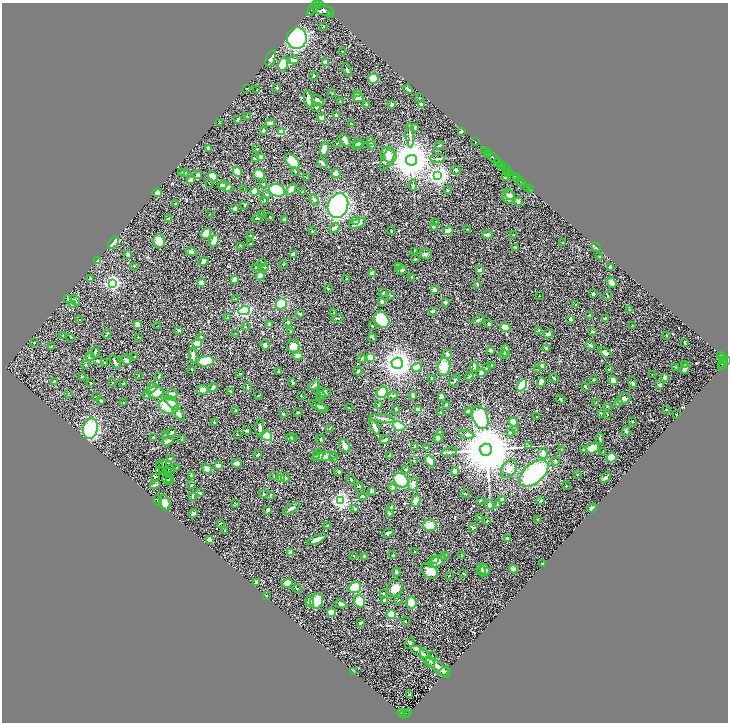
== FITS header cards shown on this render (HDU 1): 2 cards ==
NAXIS1  =                 1452
NAXIS2  =                 1440

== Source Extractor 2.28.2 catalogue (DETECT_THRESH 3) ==
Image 1452 x 1440 px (HDU 1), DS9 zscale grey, zoomed out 1/2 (1 PNG px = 2 x 2 image px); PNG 730 x 724 px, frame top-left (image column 1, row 1439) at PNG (2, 3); each listed source drawn as its Kron ellipse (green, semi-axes under 4 px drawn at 4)
Background 0.725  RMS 0.028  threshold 0.0835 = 3 sigma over >= 5 px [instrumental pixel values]
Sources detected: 568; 45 cannot appear on this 1/2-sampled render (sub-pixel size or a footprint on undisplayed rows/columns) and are neither listed nor drawn; of the other 523, the 500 brightest by FLUX_AUTO listed and drawn (23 fainter detections omitted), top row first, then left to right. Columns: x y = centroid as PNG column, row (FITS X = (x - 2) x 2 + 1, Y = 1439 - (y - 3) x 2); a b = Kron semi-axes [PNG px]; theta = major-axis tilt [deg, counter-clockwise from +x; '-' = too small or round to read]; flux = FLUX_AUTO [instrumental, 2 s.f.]
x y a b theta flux
316 5 3 2 - 460
319 5 3 2 - 400
313 8 9 3 53 1800
323 10 11 5 -12 5500
331 14 2 1 - 74
324 26 2 2 - 2.5
297 38 11 10 - 2100
342 51 3 2 - 2.2
271 58 8 4 70 14
294 60 5 3 - 20
325 62 2 2 - 49
283 64 7 5 76 160
347 70 7 2 -69 9.2
314 76 4 3 - 5.7
373 79 5 5 - 97
247 88 2 2 - 2.6
277 88 3 3 - 4.6
408 89 5 2 - 10
257 90 3 3 - 3.6
332 93 3 2 - 1.8
358 93 4 3 - 6.8
358 97 6 3 -24 20
419 98 2 2 - 2.8
308 99 8 3 -81 29
318 101 7 3 -42 17
340 102 3 2 - 2.7
366 104 3 3 - 5.1
392 104 3 2 - 12
421 104 3 3 - 18
316 107 5 3 - 6.6
337 115 3 3 - 19
247 117 4 2 - 4.2
322 118 4 3 - 18
238 119 4 2 - 8.7
219 123 3 2 - 3.2
270 123 4 3 - 18
351 124 2 2 - 2.9
414 128 4 3 - 9.1
263 130 3 2 - 6
461 131 3 2 - 21
281 132 4 3 - 68
410 135 12 3 -87 14
345 141 7 3 -60 51
475 141 2 1 - 29
371 142 3 3 - 15
358 143 5 2 - 13
337 144 2 2 - 2.6
358 145 5 4 - 25
439 145 5 3 - 8
372 146 3 2 - 15
209 149 4 3 - 9.5
257 149 2 2 - 3.7
324 149 7 3 78 78
485 150 2 2 - 53
487 152 2 2 - 190
489 154 3 2 - 470
389 155 8 6 -51 99
261 158 2 2 - 69
494 158 7 2 -37 700
255 159 3 2 - 6.7
387 159 12 5 63 22
438 159 7 2 -1 7.3
412 160 5 5 - 19000
292 161 9 5 -43 95
498 162 3 2 - 240
323 163 6 2 -42 22
500 164 2 1 - 160
503 166 3 2 - 420
507 169 2 1 - 67
456 170 5 3 - 11
181 172 3 2 - 3.5
237 172 5 3 - 50
295 172 3 2 - 4.3
506 172 2 1 - 93
509 172 3 2 - 350
185 173 3 2 - 2.7
259 174 6 5 - 54
336 174 5 4 - 34
198 175 4 4 - 12
213 176 6 3 -47 44
438 176 4 4 - 2600
514 176 3 3 - 1300
306 177 2 1 - 2.1
505 177 3 3 - 6.2
516 177 2 1 - 130
190 180 3 2 - 20
519 181 2 2 - 380
523 183 4 2 - 670
209 184 2 1 - 1.9
263 184 2 2 - 6.3
222 185 4 3 - 7.7
413 185 6 3 -85 5.3
226 187 8 4 -15 24
527 187 3 1 - 140
244 188 3 2 - 2.5
291 189 6 4 55 36
277 190 8 6 -19 330
448 190 3 2 - 3
530 190 2 1 - 24
303 191 4 3 - 3.6
255 192 4 4 - 97
157 193 5 3 - 51
267 195 3 3 - 6.8
510 195 5 4 - 13
508 197 7 6 - 28
264 200 3 2 - 4.2
314 200 6 3 -68 6.4
518 202 3 2 - 17
175 203 3 2 - 3.3
245 205 3 2 - 3.7
338 206 13 10 71 1200
234 208 3 2 - 16
210 214 2 1 - 1.8
261 215 4 3 - 4.2
270 217 2 2 - 3
257 218 5 2 - 6.1
169 219 3 3 - 11
285 220 3 3 - 7.8
356 221 3 3 - 4.5
436 222 3 3 - 3.9
357 223 9 4 19 34
433 226 3 3 - 11
335 228 5 3 - 18
467 230 3 2 - 3.1
312 231 2 2 - 2.9
391 231 2 2 - 2.9
448 231 5 4 - 37
206 233 6 4 51 45
250 235 3 2 - 3.5
487 235 5 3 - 11
514 235 3 2 - 6.1
159 241 7 6 - 55
214 241 6 4 60 39
113 243 7 3 53 45
563 243 3 1 - 2.8
251 244 2 2 - 3.9
241 246 3 2 - 2.8
515 247 3 2 - 11
596 247 5 3 - 5.5
414 251 3 2 - 2.4
191 252 6 4 -11 13
293 254 3 3 - 26
426 254 6 5 - 10
128 255 3 2 - 32
600 257 2 2 - 2.5
415 259 3 3 - 4
97 261 2 2 - 35
204 261 6 3 29 15
263 262 3 2 - 3
284 264 2 2 - 3.1
134 266 3 2 - 3.7
255 267 3 2 - 5.8
264 267 3 2 - 5.8
398 267 4 3 - 7.3
611 267 3 2 - 16
402 270 5 3 - 9.7
480 270 3 2 - 30
372 273 3 3 - 39
260 276 4 3 - 43
412 277 3 3 - 5.2
347 278 3 3 - 3.5
90 279 3 2 - 10
235 279 3 3 - 25
113 283 4 3 - 1200
201 283 3 2 - 39
612 283 6 3 -50 22
477 284 3 2 - 6.4
328 289 3 3 - 4
434 290 3 3 - 35
383 293 4 2 - 7.5
593 294 3 3 - 7.2
391 295 3 2 - 2
539 295 2 2 - 1.8
607 296 4 1 - 5.3
68 298 4 2 - 2.4
235 299 2 2 - 2.1
75 300 6 3 -54 6.9
382 301 4 3 - 5.7
445 302 2 2 - 20
281 304 5 5 - 150
72 305 3 3 - 14
575 305 3 2 - 4.7
630 310 3 2 - 6.1
244 311 6 4 18 300
433 311 3 3 - 12
334 313 2 1 - 2.3
300 314 4 2 - 8.7
589 315 2 2 - 2.3
228 318 3 3 - 4.6
338 318 6 2 5 5.8
606 318 3 2 - 8.5
570 319 3 3 - 8.9
80 320 2 1 - 3.2
382 320 9 7 -48 240
479 320 6 2 26 8.2
287 322 3 3 - 5.6
489 324 3 2 - 9.3
137 325 4 2 - 33
269 325 4 3 - 15
158 326 2 1 - 2.4
372 326 3 2 - 2.5
632 326 2 2 - 2.7
245 327 3 2 - 2.7
505 327 5 4 - 41
179 330 3 3 - 5
539 331 2 2 - 5
291 332 3 2 - 2.7
592 332 3 3 - 9.5
235 333 3 2 - 2.3
107 334 5 2 - 4.4
548 334 5 3 - 24
63 336 3 2 - 2.6
667 336 3 2 - 2.2
71 337 2 2 - 1.9
138 337 2 1 - 2.6
201 337 3 3 - 3.7
373 338 4 3 - 4.2
685 342 4 2 - 3.5
34 343 2 2 - 2.9
197 344 5 3 - 100
265 345 5 4 - 12
590 345 5 3 - 7.8
51 346 2 2 - 4.1
293 346 6 6 - 51
546 348 2 2 - 32
491 350 3 2 - 11
506 351 6 4 -83 17
95 352 6 3 68 8.2
605 353 7 3 -32 13
447 354 4 3 - 20
504 354 4 3 - 7.1
720 355 4 2 - 220
193 356 7 3 -86 28
298 356 5 4 - 25
90 357 4 3 - 17
134 357 3 2 - 2.7
370 357 3 3 - 170
723 357 3 2 - 120
362 358 4 3 - 8
126 360 6 4 -47 12
98 361 3 3 - 12
206 361 8 5 6 200
724 361 3 2 - 360
726 361 2 2 - 240
115 362 8 3 -60 11
104 363 3 2 - 3.4
397 363 6 5 - 3700
684 364 3 2 - 4.6
722 364 3 2 - 32
86 365 3 2 - 4.7
491 365 3 3 - 6.6
542 366 4 3 - 35
722 366 4 3 - 59
417 367 5 4 - 66
444 367 9 6 85 95
474 367 5 2 - 7.7
676 367 3 2 - 3.7
487 368 4 2 - 4
685 368 5 4 - 25
609 369 4 2 - 2.8
191 370 2 2 - 2.6
537 370 3 2 - 4.4
358 371 4 3 - 5.8
278 372 2 2 - 5.4
240 373 3 2 - 2.5
481 373 5 3 - 13
652 374 2 1 - 2.5
139 375 2 1 - 2.5
82 376 3 2 - 3.3
470 376 4 3 - 5.4
159 377 3 2 - 6.5
665 377 3 3 - 18
431 378 3 2 - 2.8
554 378 5 3 - 6.6
455 380 7 2 55 5.8
593 380 3 3 - 3.6
613 380 5 4 - 23
54 381 3 3 - 9.1
112 382 3 2 - 2
293 382 3 2 - 4.5
541 382 5 4 - 29
91 383 3 2 - 2.9
124 383 3 3 - 9.2
632 383 6 3 -75 5
314 385 6 3 38 11
522 385 7 4 61 420
660 385 3 3 - 12
585 386 2 2 - 5.5
247 387 5 2 - 4.6
152 388 6 4 43 16
213 388 5 2 - 18
203 390 6 5 - 13
230 391 3 2 - 2.5
156 392 8 6 -2 58
324 392 7 3 -22 7.5
382 392 6 5 - 190
172 393 5 3 - 13
68 394 3 2 - 2.6
146 395 4 2 - 4.5
321 395 4 3 - 7.8
413 395 3 2 - 6.7
258 396 3 2 - 2.2
301 396 3 2 - 2.5
393 396 5 3 - 6.7
96 397 3 2 - 3.3
441 397 3 3 - 24
561 399 5 2 - 3.4
624 399 7 5 19 16
101 401 3 2 - 5.9
124 402 2 1 - 1.9
618 402 4 3 - 5.4
172 403 8 4 -48 29
596 403 2 2 - 2.2
378 404 3 2 - 2.3
446 405 4 2 - 6.9
169 406 10 7 -12 120
318 406 9 3 -26 21
607 406 3 2 - 2.9
322 408 6 2 -21 12
349 408 3 2 - 2.3
396 409 3 2 - 2.9
235 410 3 3 - 3.5
419 410 3 3 - 41
666 410 2 2 - 3.1
298 412 2 2 - 3.8
440 412 2 1 - 2.7
468 412 4 3 - 28
601 413 3 2 - 3.2
179 414 8 4 -52 27
283 414 3 2 - 4.7
607 414 2 1 - 2.6
676 414 2 2 - 5
480 417 12 7 -68 550
537 417 2 1 - 2.2
383 419 12 3 -9 15
513 422 5 3 - 54
633 422 2 2 - 3.5
215 423 4 2 - 8.1
399 426 6 4 -24 200
375 427 8 3 -62 31
260 428 9 3 89 18
330 428 4 1 - 2.4
90 429 10 7 78 390
515 430 2 2 - 2.2
247 431 4 2 - 7.4
626 431 4 3 - 9.1
171 432 5 3 - 5.6
510 432 2 2 - 4.3
237 434 3 2 - 3.8
467 434 8 4 -13 15
165 435 2 2 - 5.1
267 436 5 5 - 210
439 436 7 4 63 13
153 437 3 2 - 8.8
291 438 4 3 - 12
293 438 2 2 - 4.3
600 438 5 3 - 6.4
182 439 3 2 - 3.6
321 439 5 2 - 4.1
438 439 4 4 - 9.3
385 440 5 3 - 10
168 441 6 2 25 19
345 446 7 4 -58 25
415 446 3 3 - 7.2
529 446 3 2 - 2.9
426 448 3 2 - 3
592 448 7 5 21 94
561 449 3 2 - 2.3
486 450 6 6 - 43000
583 450 3 2 - 2.9
449 452 7 2 11 7.6
603 452 2 2 - 2
543 454 6 4 -68 29
258 455 3 2 - 6.6
318 455 6 5 - 22
390 455 3 2 - 3.7
316 456 4 3 - 9.3
324 457 13 3 8 27
334 457 3 2 - 5.6
171 458 4 3 - 3.7
611 458 5 4 - 74
414 461 3 2 - 2.7
430 461 6 3 -58 100
555 461 4 3 - 5
163 463 3 1 - 2.2
237 463 5 3 - 33
159 465 2 1 - 2.9
219 465 4 3 - 28
177 468 2 2 - 3.2
170 469 4 3 - 7.7
207 469 5 4 - 25
509 469 10 7 52 27
406 470 3 2 - 4.9
159 471 2 1 - 2
163 471 2 1 - 1.8
168 471 3 1 - 3.8
455 471 4 3 - 44
339 472 4 3 - 3.8
534 473 17 9 40 540
578 474 3 2 - 2.2
191 475 4 3 - 5.8
274 476 2 1 - 1.9
156 477 4 3 - 3.3
605 477 6 2 44 18
281 478 4 3 - 52
285 478 5 2 - 8.4
167 479 5 1 - 3.1
170 479 3 2 - 6.1
170 480 2 1 - 7.5
351 480 5 1 - 2.7
401 480 8 6 -41 360
413 484 7 5 84 29
155 485 5 4 - 8.4
192 485 2 2 - 4.4
359 486 4 3 - 4.9
566 486 3 2 - 4.2
393 487 4 4 - 8.8
371 491 4 3 - 4.8
199 493 2 2 - 11
264 494 3 2 - 7.8
465 494 4 1 - 3.2
270 496 3 2 - 3.3
363 496 4 3 - 6.3
192 497 4 3 - 4.9
158 500 5 2 - 7.6
340 500 4 4 - 1500
502 500 4 3 - 15
541 500 4 3 - 5.3
416 501 6 3 72 56
480 501 3 2 - 4.3
165 503 8 5 -74 38
236 504 2 2 - 2.3
490 505 5 4 - 12
498 505 3 2 - 5.1
391 507 3 2 - 22
292 508 9 3 32 18
592 508 5 3 - 13
355 509 3 3 - 6.1
268 510 3 2 - 11
194 513 4 3 - 28
389 513 3 3 - 4.6
480 518 3 3 - 5.2
537 520 4 2 - 3.1
487 521 3 2 - 3.2
220 523 3 2 - 2.1
327 525 2 2 - 9.1
430 525 7 5 4 46
473 528 4 3 - 6.1
225 530 3 2 - 6.2
388 533 6 2 18 9.4
317 539 10 3 25 34
507 539 3 3 - 13
209 540 4 3 - 14
291 552 4 3 - 14
415 552 2 2 - 2.5
393 555 3 2 - 4.5
444 555 3 2 - 11
462 555 2 2 - 5.2
353 556 2 2 - 4.2
364 557 4 2 - 8.9
434 559 3 3 - 13
437 562 9 5 30 28
542 564 2 2 - 5.9
513 569 4 2 - 27
481 570 6 3 -66 10
484 570 6 4 -54 25
430 571 9 6 -40 51
397 572 4 3 - 9
463 573 3 2 - 2.7
449 576 2 2 - 2.9
256 582 2 2 - 12
287 583 6 4 6 24
355 587 6 5 - 93
395 588 9 7 55 43
297 589 4 2 - 5
383 593 3 2 - 5
266 596 2 2 - 5.7
384 600 2 2 - 9.4
398 600 2 2 - 2.8
310 601 5 3 - 58
317 601 7 6 - 100
359 601 6 5 - 120
411 603 6 5 - 45
341 604 6 3 -25 17
332 613 4 3 - 70
391 614 4 4 - 100
405 621 2 2 - 3.4
360 623 3 2 - 9.5
410 643 6 3 55 5.3
421 652 10 4 -27 22
432 656 2 1 - 2.3
427 658 11 4 -56 21
438 667 15 5 -40 28
354 671 3 2 - 6.4
445 671 5 3 - 7.7
410 695 3 3 - 21
401 713 2 1 - 15
408 713 2 1 - 15
404 715 2 1 - 30
406 715 2 2 - 50
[23 fainter detections neither listed nor drawn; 45 sub-pixel or undisplayed-footprint detections neither listed nor drawn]